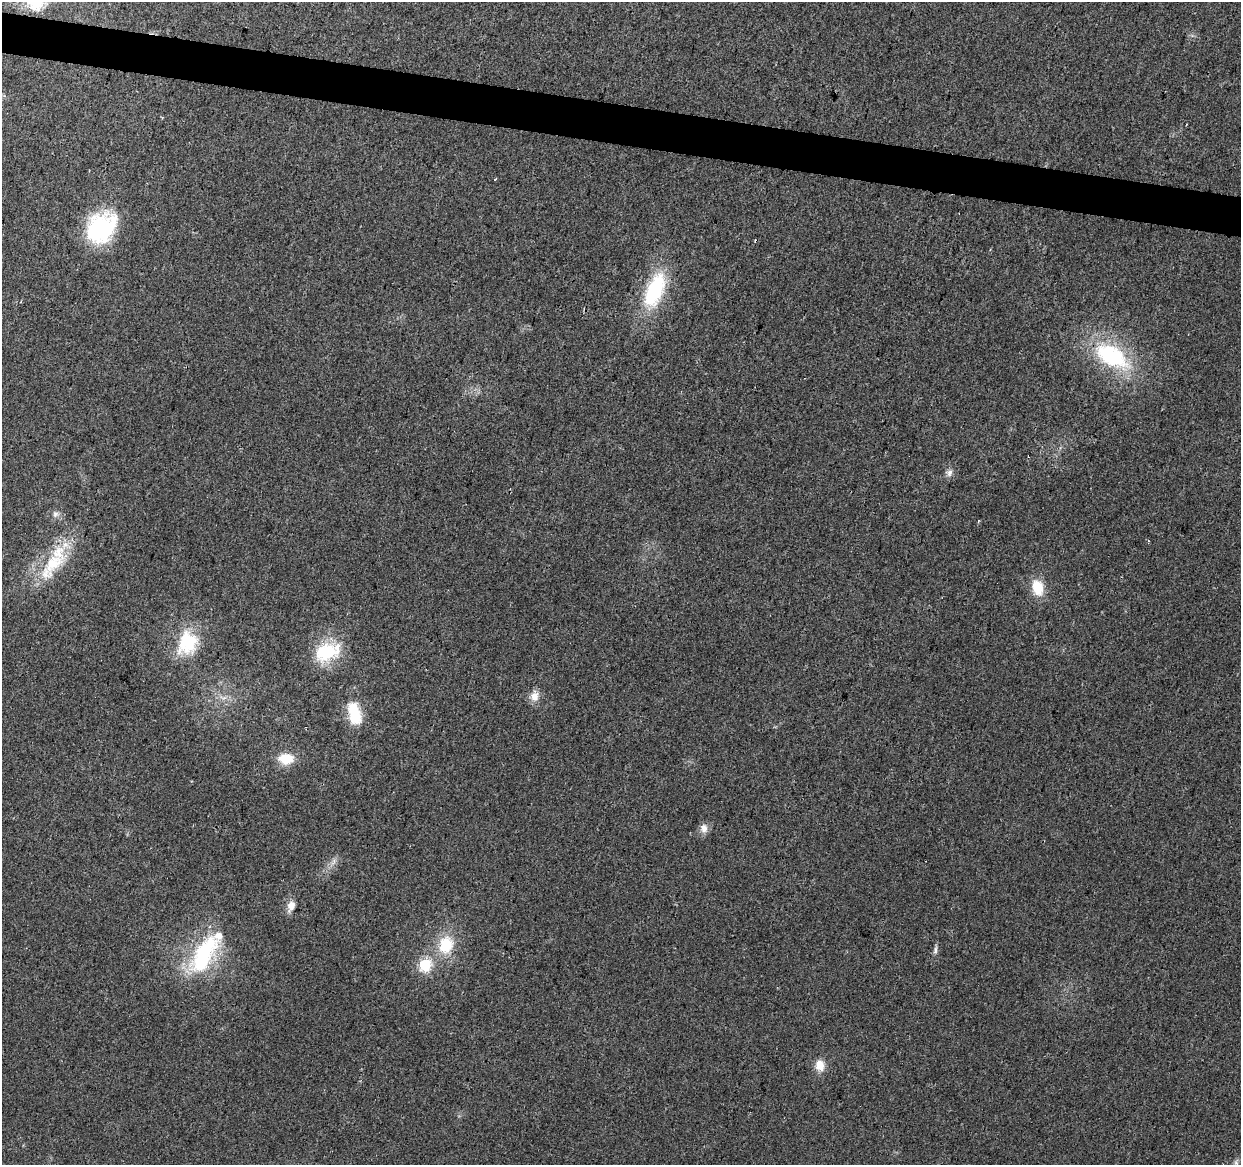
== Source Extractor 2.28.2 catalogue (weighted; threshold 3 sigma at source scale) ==
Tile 11 of 4 x 4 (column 3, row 3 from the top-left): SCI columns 2485-3723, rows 1449-2611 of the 4961 x 5162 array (HDU 1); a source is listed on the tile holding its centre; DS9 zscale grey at full resolution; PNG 1243 x 1167 px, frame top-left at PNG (2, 2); no overlay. Shown black and unused: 3% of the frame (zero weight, under 2 of 3 exposures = <1% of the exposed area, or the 3 px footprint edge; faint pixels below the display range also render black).
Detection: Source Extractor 2.28.2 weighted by HDU 2 'WHT'; one run over the whole footprint, this tile lists its part. Background 0.028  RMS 0.0057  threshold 0.0257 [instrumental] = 3 sigma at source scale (4.5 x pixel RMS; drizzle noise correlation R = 1.50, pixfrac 1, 0.0396/0.0396 arcsec/px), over >= 5 px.
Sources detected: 24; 2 cosmic-ray / hot-pixel residue — not listed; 1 inside a brighter listed object's ellipse — not listed separately; the other 21 listed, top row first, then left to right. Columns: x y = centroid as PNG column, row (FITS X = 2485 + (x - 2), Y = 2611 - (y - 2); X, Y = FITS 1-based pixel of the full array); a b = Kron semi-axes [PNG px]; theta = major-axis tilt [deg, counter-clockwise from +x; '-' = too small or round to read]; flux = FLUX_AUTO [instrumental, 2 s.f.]
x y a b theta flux
496 179 3 2 - 1
101 228 36 28 50 53
655 290 47 21 67 43
1111 356 43 23 -30 54
949 473 11 7 59 2.5
55 514 8 8 - 2.3
53 563 42 23 52 32
1037 587 16 10 -74 15
187 643 33 26 71 28
326 652 32 22 17 28
534 696 13 11 76 5.3
354 713 30 15 -76 18
286 759 15 11 -1 13
704 828 13 9 -81 3.8
291 906 14 10 69 4.6
446 945 19 15 73 20
935 950 13 5 80 1.8
204 954 55 23 59 55
425 965 6 6 - 54
820 1065 14 11 -78 6.6
1236 1163 8 6 -78 1.6